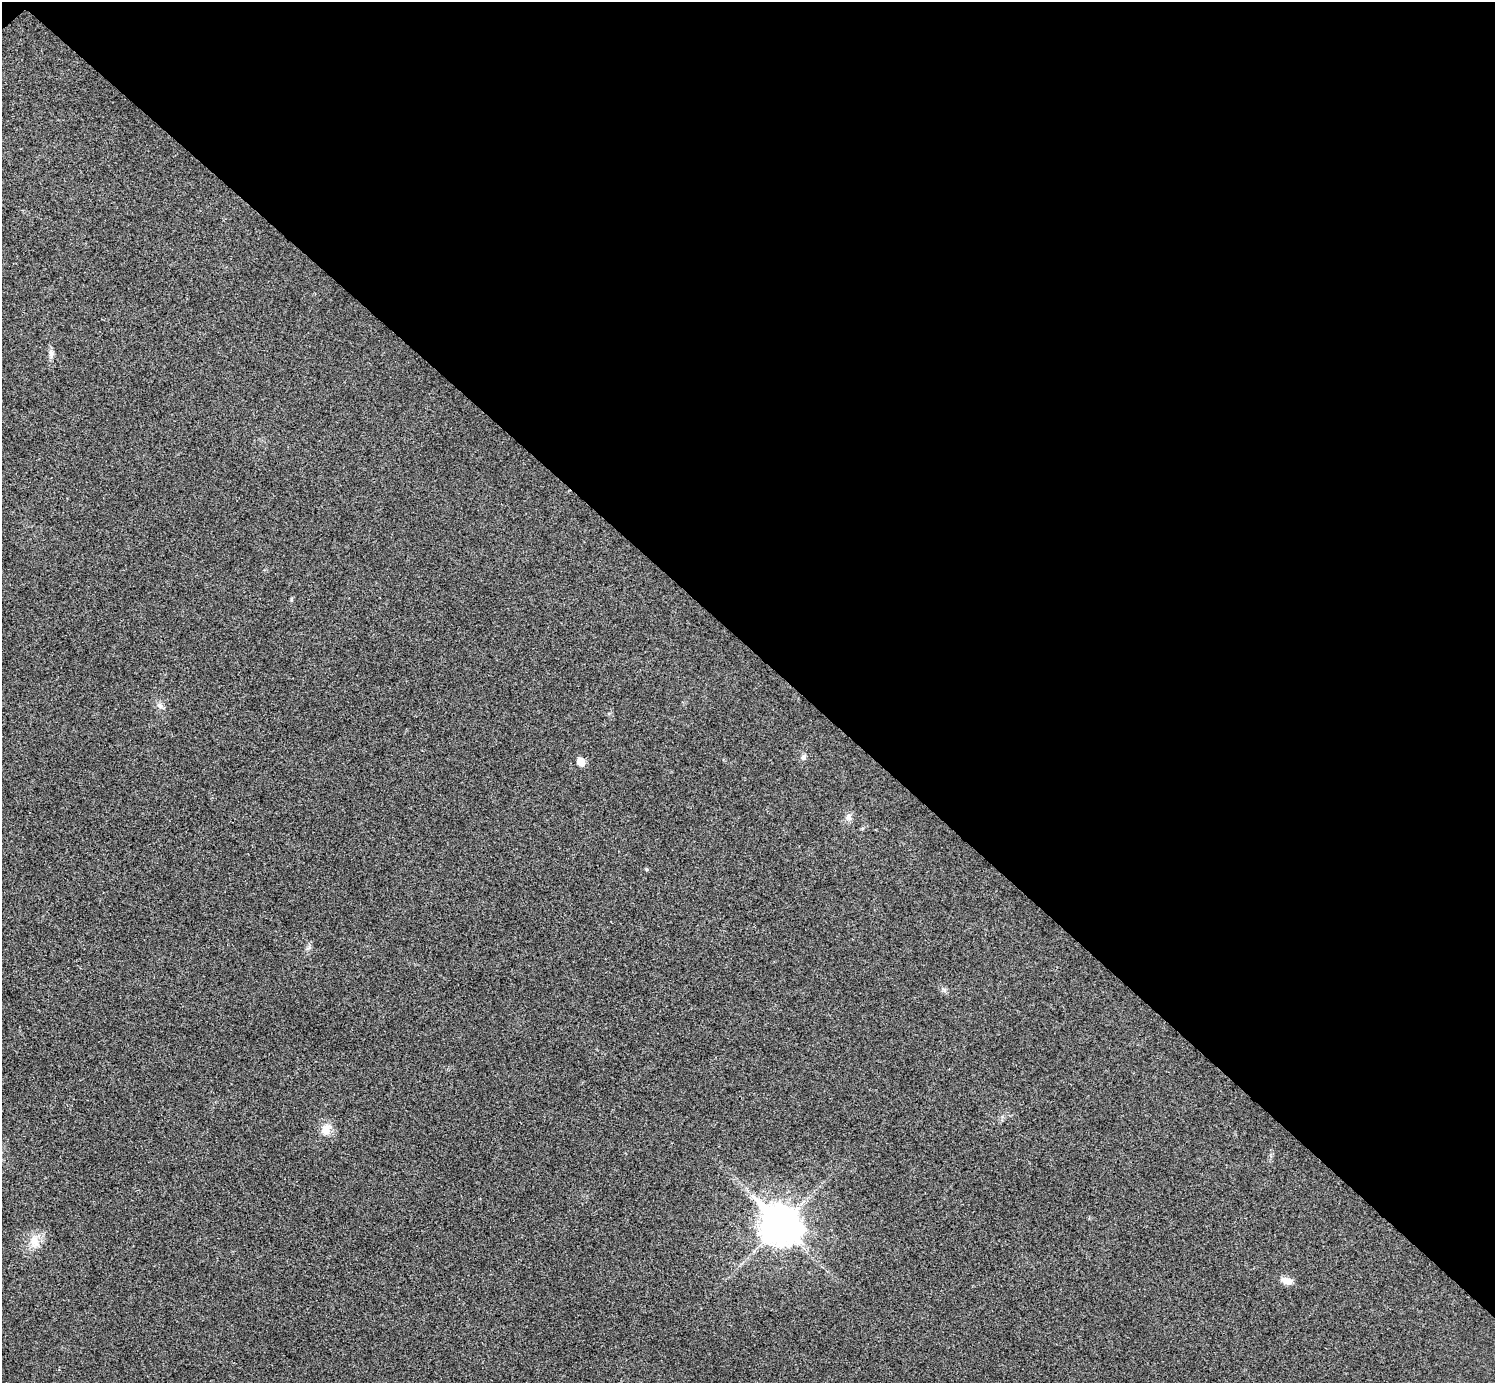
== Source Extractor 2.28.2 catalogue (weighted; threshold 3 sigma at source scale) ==
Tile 3 of 4 x 4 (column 3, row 1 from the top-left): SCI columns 2992-4484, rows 4304-5684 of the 5985 x 5985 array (HDU 1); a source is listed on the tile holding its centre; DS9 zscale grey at full resolution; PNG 1497 x 1385 px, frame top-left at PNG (2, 2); no overlay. Shown black and unused: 47% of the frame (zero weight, under 3 of 4 exposures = <1% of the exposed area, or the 3 px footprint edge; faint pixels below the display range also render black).
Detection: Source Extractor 2.28.2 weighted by HDU 2 'WHT'; one run over the whole footprint, this tile lists its part. Background 0.0219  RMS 0.0054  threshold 0.0245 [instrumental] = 3 sigma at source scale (4.5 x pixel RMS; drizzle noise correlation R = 1.50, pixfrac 1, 0.05/0.05 arcsec/px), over >= 5 px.
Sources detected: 11; all 11 listed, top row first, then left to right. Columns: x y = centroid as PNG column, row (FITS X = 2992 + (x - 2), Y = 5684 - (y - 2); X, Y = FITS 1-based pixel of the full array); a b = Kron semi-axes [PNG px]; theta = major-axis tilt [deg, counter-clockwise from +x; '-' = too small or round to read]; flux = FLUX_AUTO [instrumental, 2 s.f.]
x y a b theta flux
51 353 13 7 87 2.4
160 706 14 7 -34 2.6
803 757 9 7 49 1.8
581 762 8 7 - 5.9
848 817 10 9 - 2.7
646 869 5 4 - 0.73
308 948 9 4 30 1.1
326 1129 16 12 56 6.6
780 1225 16 13 -42 1200
34 1241 20 13 -90 8.2
1287 1281 13 7 -15 5.1